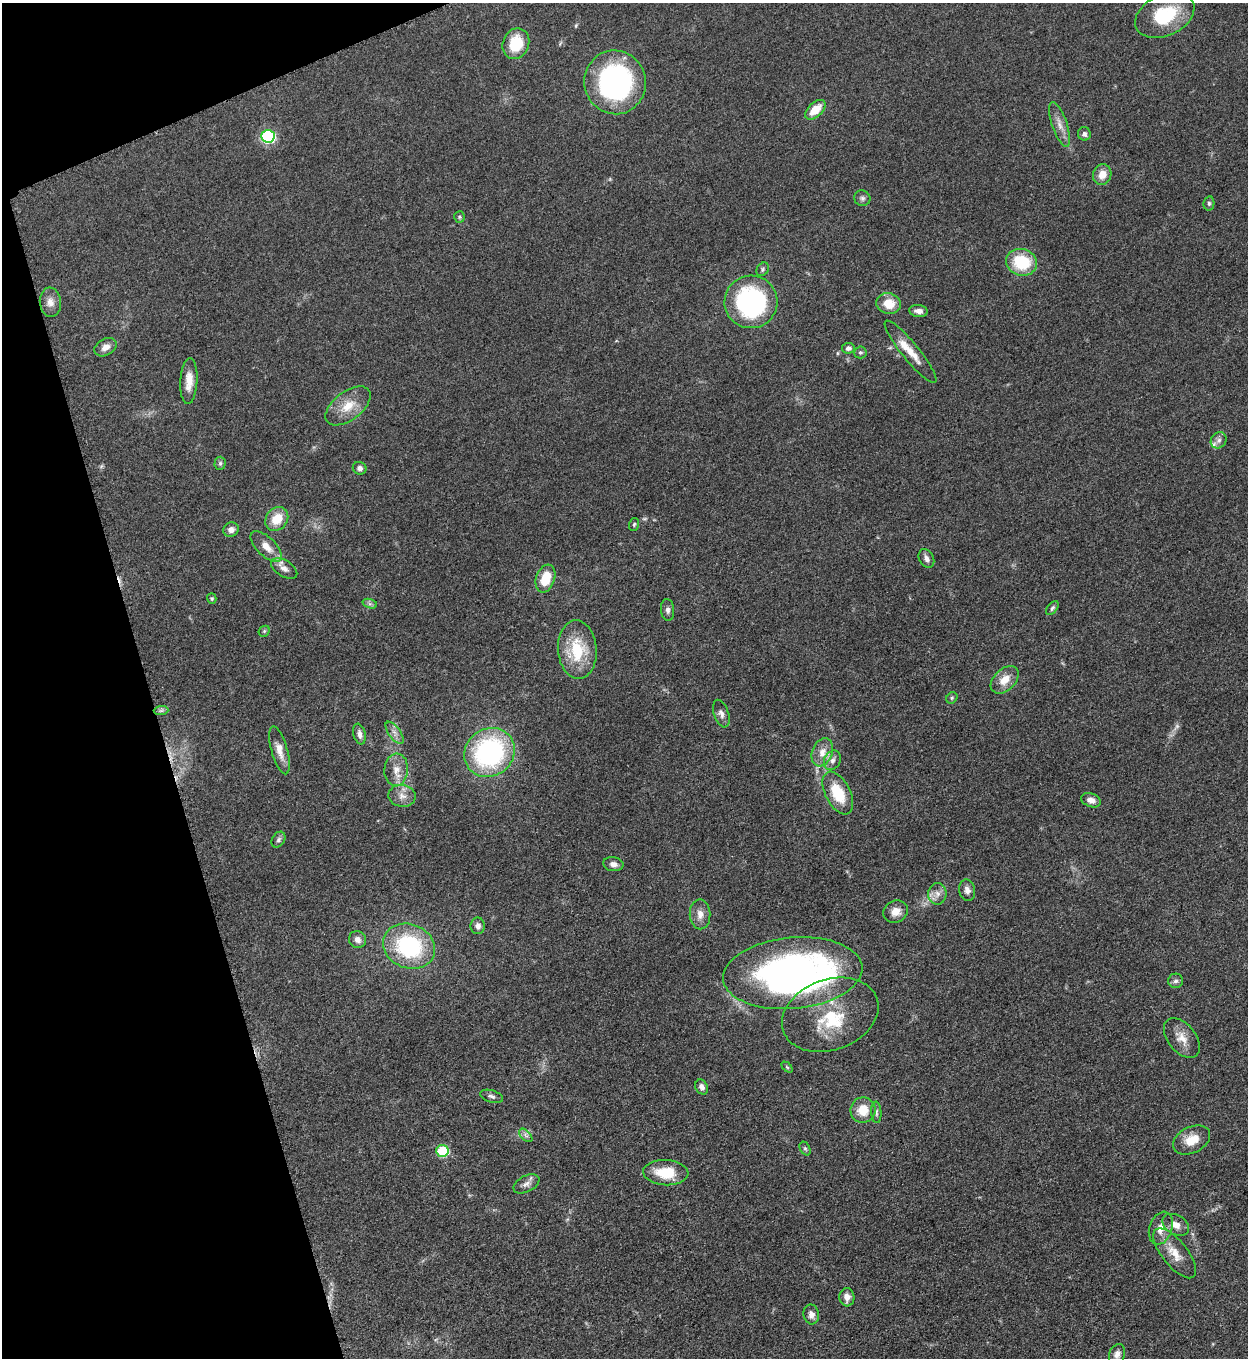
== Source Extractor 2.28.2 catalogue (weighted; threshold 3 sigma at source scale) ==
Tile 5 of 4 x 4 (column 1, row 2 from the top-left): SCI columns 287-1532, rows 2722-4077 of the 5428 x 5440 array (HDU 1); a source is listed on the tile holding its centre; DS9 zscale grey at full resolution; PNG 1250 x 1360 px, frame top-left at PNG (2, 3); each listed source drawn as its Kron ellipse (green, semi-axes under 4 px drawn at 4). Shown black and unused: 14% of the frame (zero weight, under 3 of 5 exposures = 1% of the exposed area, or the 3 px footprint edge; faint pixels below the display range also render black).
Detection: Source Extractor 2.28.2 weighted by HDU 2 'WHT'; one run over the whole footprint, this tile lists its part. Background 0.0613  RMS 0.0059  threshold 0.0265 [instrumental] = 3 sigma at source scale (4.5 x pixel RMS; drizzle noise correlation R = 1.50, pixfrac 1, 0.05/0.05 arcsec/px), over >= 5 px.
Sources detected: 89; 1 too faint to see at this stretch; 2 inside a brighter object's white glare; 1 cosmic-ray / hot-pixel residue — neither listed nor drawn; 2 inside a brighter listed object's ellipse — not listed separately; the other 83 listed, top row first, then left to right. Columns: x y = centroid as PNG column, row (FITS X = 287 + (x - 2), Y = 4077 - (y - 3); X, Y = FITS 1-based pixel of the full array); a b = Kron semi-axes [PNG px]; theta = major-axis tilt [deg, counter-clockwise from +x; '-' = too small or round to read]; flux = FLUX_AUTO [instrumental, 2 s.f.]
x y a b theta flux
1165 15 31 20 26 30
516 44 16 13 67 19
615 82 32 30 -75 120
815 110 12 7 42 11
1060 124 23 7 -71 5.4
1084 134 7 6 - 1.6
268 136 7 6 - 86
1102 175 10 9 - 6.9
862 198 8 7 - 1.9
1209 203 7 5 78 1.2
459 217 6 5 - 0.96
1021 262 15 13 -16 27
763 269 7 5 57 1.2
50 302 15 10 -84 4.8
751 302 26 26 - 92
889 303 12 10 -15 11
918 311 9 6 -6 3.1
105 347 12 8 30 4.2
848 348 6 5 - 2.1
860 352 6 6 - 1.2
910 352 39 8 -51 10
189 381 23 8 87 7.6
348 406 26 14 37 12
1219 440 8 7 - 2.2
220 463 6 5 - 1.2
360 468 7 6 - 2.2
277 519 13 10 49 12
634 524 6 5 - 1
231 530 8 7 - 3.2
266 547 20 9 -44 7.2
926 558 10 7 -62 2.5
284 568 14 8 -31 4
545 578 14 9 70 15
212 598 5 4 - 0.84
370 604 7 4 -18 1.3
1052 608 8 5 52 1.4
668 610 11 6 -85 2.2
264 631 6 5 - 0.91
577 650 29 19 -85 26
1005 680 16 10 43 8.4
952 698 6 5 - 0.95
161 711 7 4 1 1.3
721 714 14 7 -71 2.9
395 733 13 6 -54 3.1
359 734 10 6 -77 2.7
280 750 25 8 -74 6.7
489 752 26 23 37 100
822 752 14 10 69 6.4
832 760 10 8 60 3.2
396 770 16 12 86 6.8
838 793 23 12 -63 20
402 796 13 11 -9 4.9
1091 800 10 6 -20 3.7
278 840 8 6 58 1.7
613 864 10 7 -7 3
967 890 11 8 -76 3.1
937 894 11 9 82 3.8
895 912 12 11 - 5.9
700 914 15 10 -89 4.9
478 926 8 7 - 2.9
357 940 9 8 - 3.4
409 946 27 22 -22 60
793 973 70 35 5 280
1176 981 7 7 - 1.7
830 1015 50 35 20 36
1182 1038 23 14 -51 8.2
787 1067 6 4 -45 0.8
702 1087 8 6 -63 2.4
492 1096 12 6 -17 1.9
863 1110 13 12 - 11
876 1112 11 5 -86 1.5
526 1135 8 4 -45 1.6
1192 1140 20 13 27 10
805 1148 7 5 -62 1
442 1151 6 6 - 37
666 1173 22 12 -3 18
526 1184 14 8 27 3.2
1176 1225 14 9 -29 5.2
1161 1228 17 11 70 6.9
1175 1253 30 12 -51 11
847 1297 9 7 -86 3.7
811 1314 10 7 -81 3.3
1117 1354 10 7 66 3.1